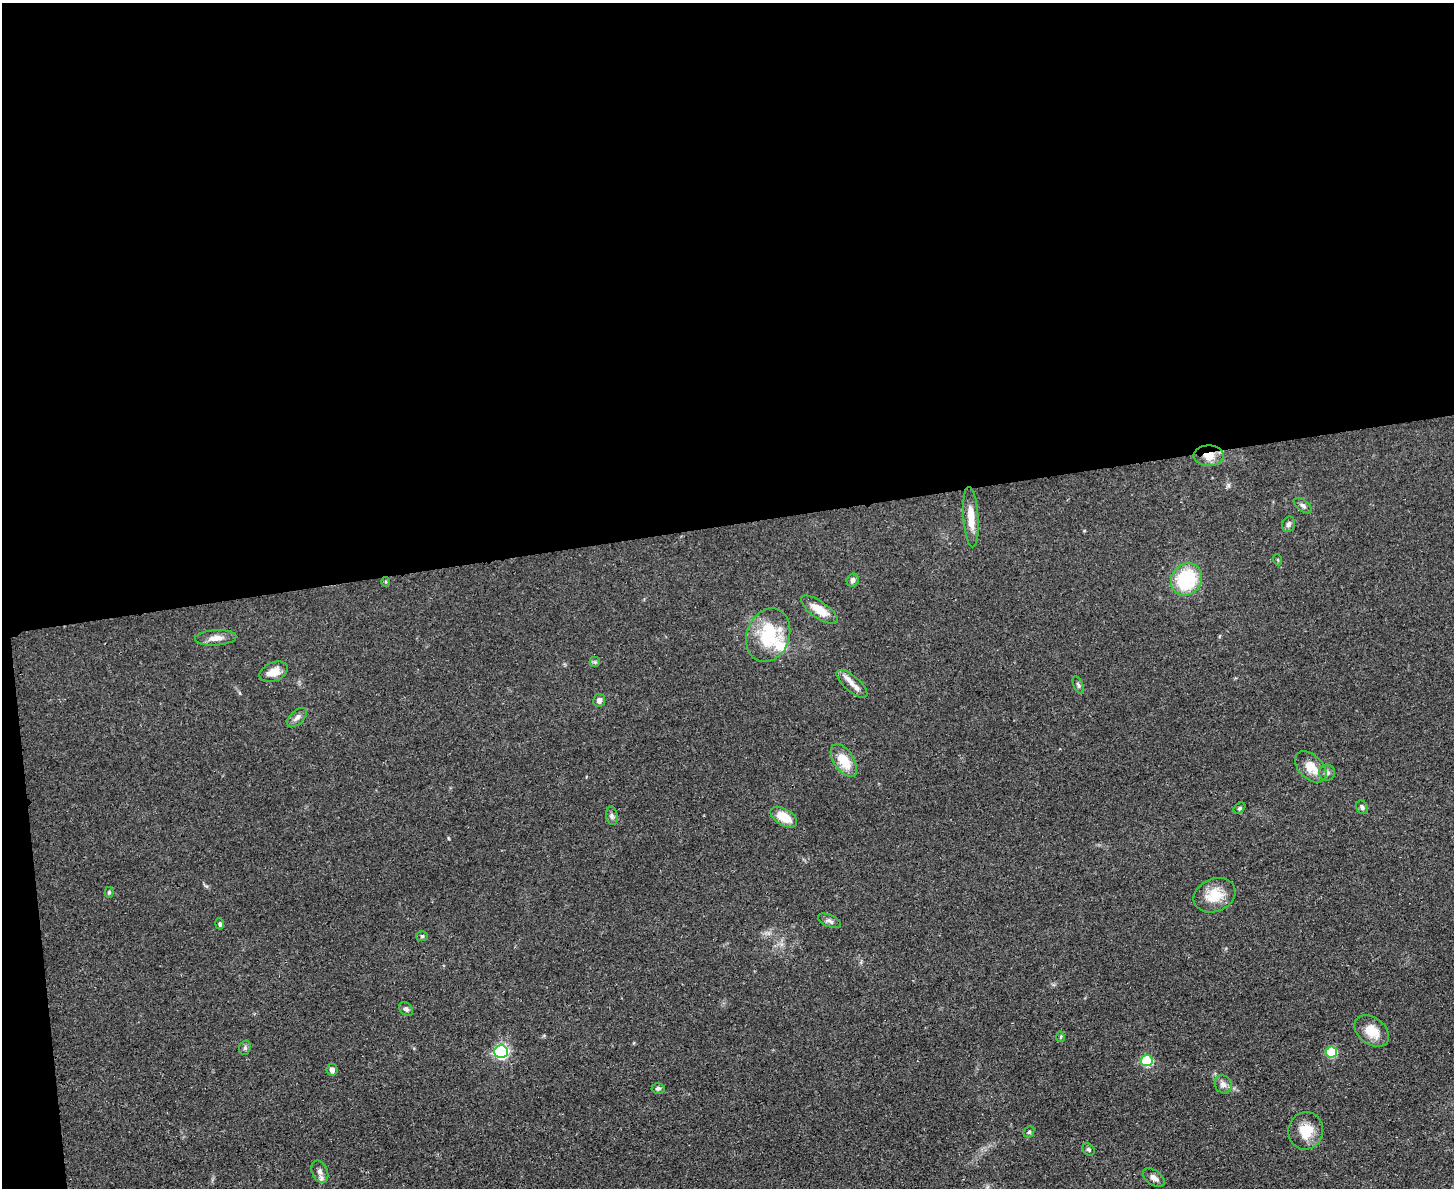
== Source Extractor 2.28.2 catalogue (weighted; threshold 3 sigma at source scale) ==
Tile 1 of 3 x 4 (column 1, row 1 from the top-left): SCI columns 141-1592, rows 3569-4754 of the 4749 x 4766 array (HDU 1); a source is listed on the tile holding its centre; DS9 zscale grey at full resolution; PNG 1456 x 1190 px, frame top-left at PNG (2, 3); each listed source drawn as its Kron ellipse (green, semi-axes under 4 px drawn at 4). Shown black and unused: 45% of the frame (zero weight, under 3 of 4 exposures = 2% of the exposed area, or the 3 px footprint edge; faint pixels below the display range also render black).
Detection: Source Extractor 2.28.2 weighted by HDU 2 'WHT'; one run over the whole footprint, this tile lists its part. Background 0.0456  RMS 0.0053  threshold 0.0238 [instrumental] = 3 sigma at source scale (4.5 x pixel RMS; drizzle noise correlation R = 1.50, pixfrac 1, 0.05/0.05 arcsec/px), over >= 5 px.
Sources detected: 45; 1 inside a brighter listed object's ellipse — not listed separately; the other 44 listed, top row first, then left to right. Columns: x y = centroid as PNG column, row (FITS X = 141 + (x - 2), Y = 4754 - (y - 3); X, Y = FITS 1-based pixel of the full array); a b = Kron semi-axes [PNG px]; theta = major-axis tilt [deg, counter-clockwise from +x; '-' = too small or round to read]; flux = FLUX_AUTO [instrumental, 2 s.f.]
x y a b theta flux
1209 456 15 10 0 7.4
1303 506 10 5 -36 1.5
971 517 30 7 -86 8.7
1288 524 8 6 71 1.6
1278 560 5 3 - 0.53
1186 579 17 15 55 36
853 580 7 6 - 1.7
385 582 5 3 - 0.61
819 610 21 8 -35 8.9
768 635 27 21 70 29
216 638 21 7 4 4.7
595 662 5 5 - 0.93
273 672 15 9 23 6.2
852 684 19 7 -41 4.9
1078 685 9 4 -67 1.1
599 700 6 6 - 2
297 717 12 6 43 2.4
844 760 18 10 -56 12
1311 767 18 12 -44 9.1
1327 773 8 8 - 1.6
1362 807 7 5 -54 1.3
1239 808 6 4 41 0.86
612 816 9 6 -80 1.7
784 817 15 8 -31 10
109 892 5 4 - 0.8
1215 895 21 16 23 13
830 921 12 6 -23 1.8
220 924 6 4 -81 0.88
422 936 6 5 - 0.95
406 1009 8 6 -40 1.4
1372 1031 19 13 -37 9.7
1061 1037 5 3 - 0.66
245 1048 7 5 71 1.2
501 1052 6 6 - 99
1331 1052 5 5 - 33
1147 1061 5 5 - 35
332 1070 6 5 - 2
1223 1084 9 8 - 2.7
658 1088 6 5 - 1.2
1306 1131 19 17 78 12
1029 1132 6 4 46 0.76
1089 1149 7 5 -45 0.97
320 1172 11 7 -66 2.6
1154 1178 12 7 -36 2.8
Overlapping masked pixels (flux is a lower limit): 1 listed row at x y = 1209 456